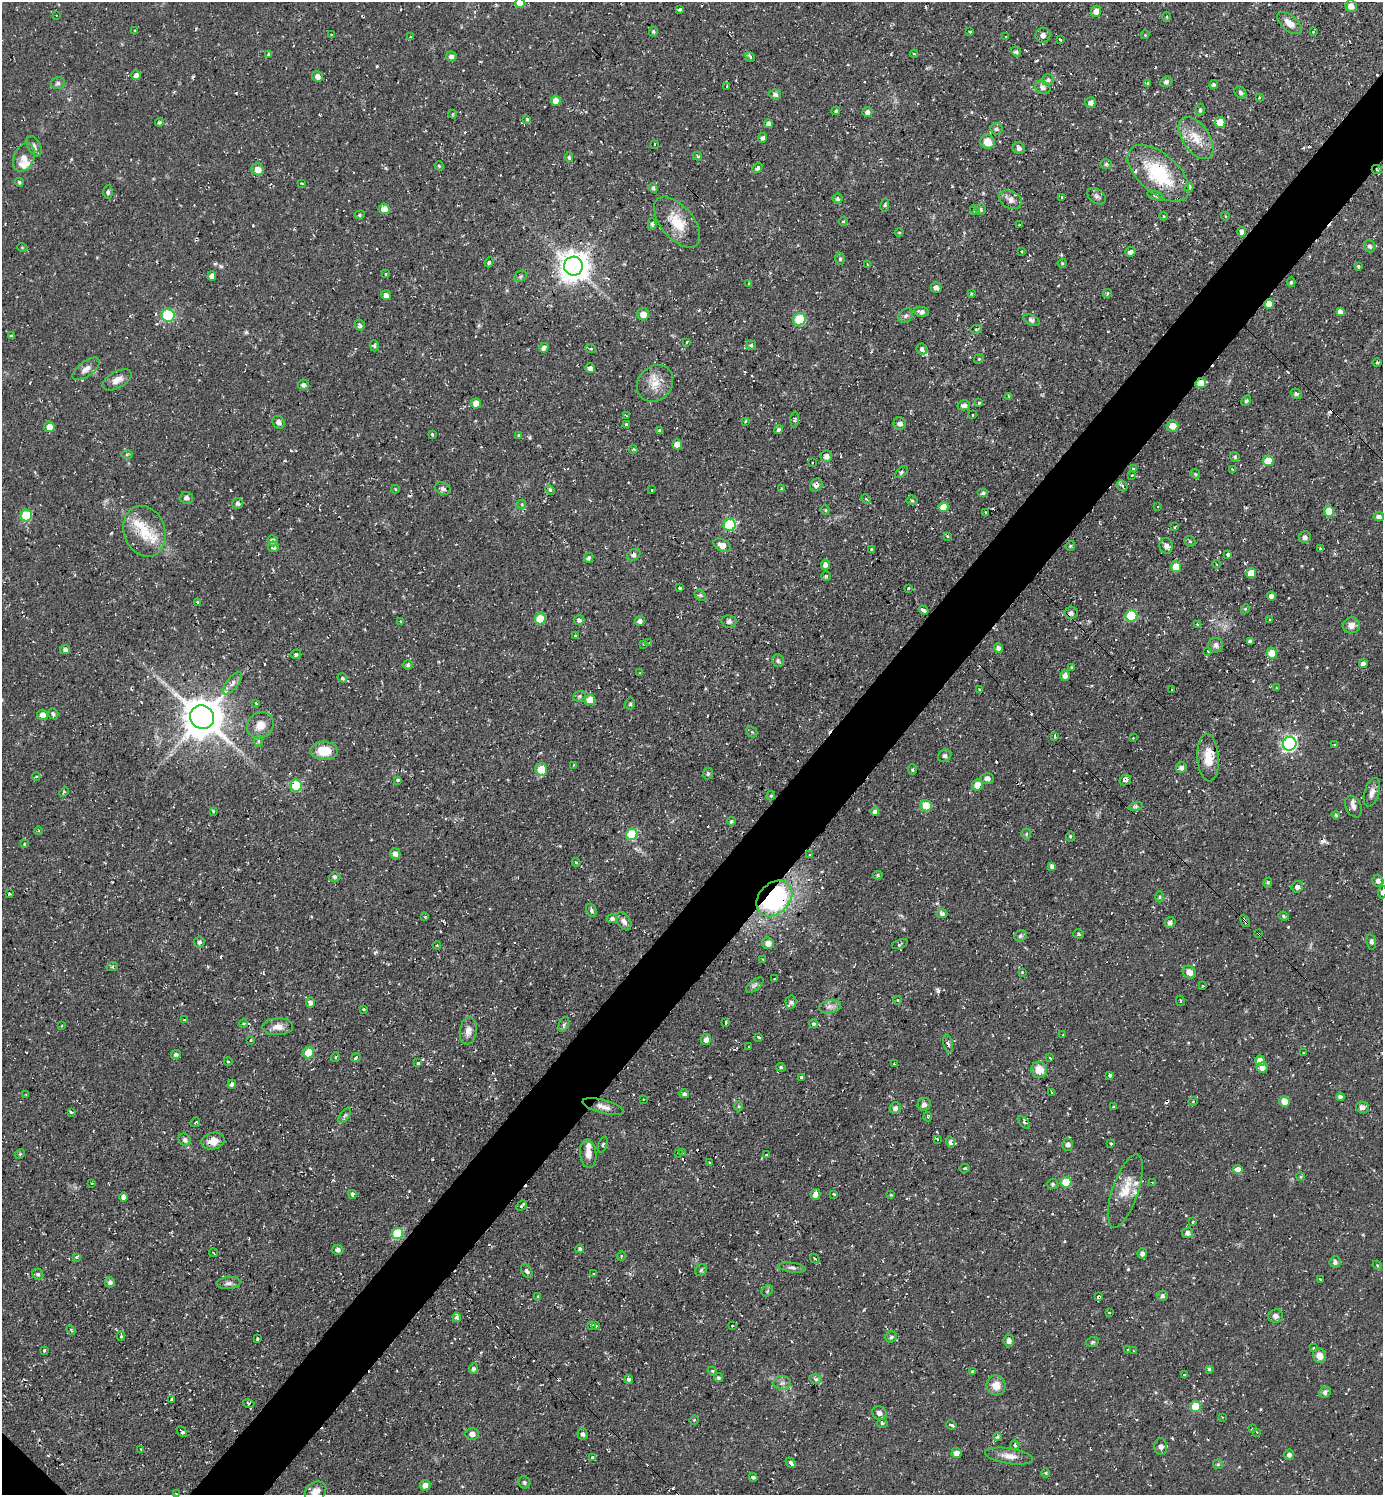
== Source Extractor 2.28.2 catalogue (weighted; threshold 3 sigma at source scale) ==
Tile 10 of 4 x 4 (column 2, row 3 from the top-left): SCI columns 1534-2914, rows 1494-2986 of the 5974 x 5972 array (HDU 1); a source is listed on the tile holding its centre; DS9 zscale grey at full resolution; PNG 1385 x 1497 px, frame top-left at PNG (2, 2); each listed source drawn as its Kron ellipse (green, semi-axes under 4 px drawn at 4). Shown black and unused: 5% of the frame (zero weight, under 2 of 3 exposures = <1% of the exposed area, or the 3 px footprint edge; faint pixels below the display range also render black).
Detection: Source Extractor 2.28.2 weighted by HDU 2 'WHT'; one run over the whole footprint, this tile lists its part. Background 0.0531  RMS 0.0061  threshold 0.0274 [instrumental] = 3 sigma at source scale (4.5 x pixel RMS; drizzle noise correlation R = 1.50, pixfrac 1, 0.05/0.05 arcsec/px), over >= 5 px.
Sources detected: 528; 39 cosmic-ray / hot-pixel residue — neither listed nor drawn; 11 inside a brighter listed object's ellipse — not listed separately; the other 478 listed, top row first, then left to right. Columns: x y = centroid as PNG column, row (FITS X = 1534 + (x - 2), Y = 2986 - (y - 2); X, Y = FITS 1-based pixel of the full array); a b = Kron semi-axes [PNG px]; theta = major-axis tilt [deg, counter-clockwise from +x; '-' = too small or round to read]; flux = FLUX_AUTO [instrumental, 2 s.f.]
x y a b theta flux
520 3 5 5 - 9.5
1351 6 6 5 - 4
680 10 4 3 - 0.83
1096 11 5 5 - 4.3
56 15 2 2 - 0.49
1167 17 5 3 - 0.53
1289 23 15 7 -39 5.5
135 30 3 3 - 1.2
653 32 5 4 - 0.89
970 32 3 3 - 2.1
1313 32 3 3 - 0.65
331 34 3 2 - 0.38
1043 35 7 7 - 3
1145 35 4 4 - 0.58
1006 36 3 2 - 0.71
411 37 3 3 - 1.3
1061 40 3 3 - 1.5
1016 52 5 4 - 1.3
268 54 4 4 - 0.6
914 54 4 4 - 0.72
451 56 5 5 - 2.7
750 57 5 4 - 1.2
136 75 5 4 - 2.8
317 76 5 5 - 2.9
1048 80 6 5 - 1.4
1166 82 6 5 - 1.7
58 83 7 6 - 1.5
1148 83 3 3 - 1.1
1214 85 4 4 - 1.3
727 86 3 2 - 0.44
1043 87 8 6 -30 2.3
1240 92 6 5 - 1.6
775 94 6 5 - 1.6
1259 97 4 3 - 0.77
556 101 5 5 - 5.5
1090 102 5 5 - 2.4
1200 110 6 4 81 1.4
836 111 4 4 - 0.81
868 112 5 5 - 2.2
452 114 4 3 - 0.59
527 119 4 4 - 0.72
159 122 4 3 - 0.85
1220 122 5 5 - 8.5
768 124 4 4 - 2.2
996 129 6 6 - 1.5
763 138 5 4 - 1.7
1196 138 24 13 -56 12
987 142 7 7 - 7.1
655 144 2 2 - 0.83
34 146 11 6 -63 2.2
1019 148 6 5 - 1.9
697 156 4 2 - 0.84
569 157 5 4 - 1.2
24 158 15 10 68 5.4
1106 164 6 4 3 1.3
439 166 4 4 - 0.82
758 168 6 4 53 1.7
258 169 6 5 - 6.7
1377 170 5 3 - 0.76
1158 173 37 19 -41 43
19 182 4 4 - 1
302 183 3 2 - 0.79
1189 187 4 3 - 1.5
653 188 5 4 - 1.4
108 192 6 4 89 1.4
1097 196 10 7 -34 1.9
1156 196 9 4 -19 1.2
1062 197 3 3 - 0.73
837 199 5 5 - 1.3
1010 200 12 8 -27 3.8
885 205 7 3 81 0.89
384 209 5 5 - 5.2
981 209 5 5 - 1.5
975 210 5 4 - 0.98
360 215 5 4 - 0.87
1164 216 4 3 - 0.49
1225 216 4 3 - 0.5
843 221 4 4 - 0.85
677 222 30 16 -50 16
652 224 6 4 -88 1.2
1019 225 3 3 - 1.1
899 232 4 3 - 0.63
1241 232 5 4 - 4.4
1370 246 6 5 - 1.5
22 247 5 3 - 0.54
1021 251 3 3 - 0.77
1130 252 5 4 - 2.2
840 259 6 4 -89 1.2
489 262 5 4 - 0.82
1062 263 4 4 - 0.73
867 264 4 2 - 0.52
573 266 9 9 - 870
1358 266 4 4 - 0.84
386 274 4 3 - 0.59
212 276 5 4 - 3.9
520 276 6 5 - 1.1
1291 282 5 4 - 0.93
749 284 3 3 - 0.93
936 288 5 5 - 2.8
1107 293 4 4 - 0.8
971 294 4 3 - 0.64
386 295 5 4 - 2.9
1269 304 5 4 - 5.9
1340 311 4 4 - 2.7
921 312 7 5 -11 2.4
643 314 6 6 - 5.4
168 315 6 6 - 41
906 316 8 6 46 1.6
799 319 6 6 - 23
1031 320 9 5 -26 1.7
360 325 5 4 - 1.7
976 329 6 3 8 0.73
11 336 3 3 - 0.95
687 342 3 2 - 0.85
751 345 5 4 - 1
374 346 5 4 - 0.89
544 348 5 4 - 2.9
591 349 5 3 - 0.8
922 349 6 5 - 2.5
979 359 5 4 - 0.72
1377 362 5 3 - 0.68
590 368 5 4 - 2.8
86 369 16 7 37 3.7
117 380 16 8 29 4.8
655 383 20 16 46 10
1201 383 5 5 - 9.2
303 385 5 5 - 2
1296 394 6 4 -37 1.2
1009 396 3 3 - 0.96
1246 401 6 4 61 1.1
476 403 5 5 - 5.2
979 403 3 3 - 2.2
964 405 6 5 - 2.3
626 415 3 2 - 0.5
972 415 3 2 - 0.77
795 420 8 3 87 0.9
745 421 3 3 - 1.6
279 422 7 6 - 2.5
626 424 4 3 - 0.68
900 424 6 6 - 2.3
1172 426 6 5 - 6.7
49 427 5 5 - 5.6
779 430 4 4 - 1.8
660 431 4 4 - 1.4
432 434 3 3 - 1.1
519 435 4 3 - 0.78
677 444 5 5 - 6.1
633 449 4 3 - 0.59
127 455 6 4 1 0.87
826 456 6 5 - 3.3
1235 457 5 4 - 1
1268 461 5 5 - 13
812 462 3 2 - 0.7
1133 469 3 3 - 1
1232 469 3 2 - 0.45
902 472 7 3 42 1.1
1195 474 5 4 - 0.86
1132 475 3 2 - 0.47
816 485 7 5 47 2.1
1122 486 6 4 -47 1.2
443 488 8 6 -19 2.3
395 489 4 2 - 0.43
781 489 4 3 - 0.55
550 490 5 3 - 0.96
651 490 3 2 - 0.92
983 493 5 4 - 1.6
186 498 7 6 - 2
866 499 5 3 - 0.73
912 500 5 5 - 1.1
237 503 5 5 - 2.1
522 504 5 4 - 1.2
943 507 5 5 - 9.4
1158 507 3 2 - 0.88
825 510 5 4 - 0.73
1329 511 5 5 - 15
986 513 3 3 - 0.91
26 516 6 5 - 30
1379 517 5 4 - 2.1
730 525 6 6 - 51
1174 527 3 2 - 1.1
144 531 26 20 -69 18
948 536 3 3 - 0.65
1305 537 6 5 - 2.2
273 541 5 5 - 1.7
1190 541 6 5 - 1.1
722 545 9 6 -28 5.5
1070 546 5 4 - 0.86
1166 546 8 6 -79 2.8
273 547 5 5 - 2.3
1321 548 3 3 - 1.2
871 549 4 3 - 0.73
634 555 7 5 32 1.9
1228 555 3 3 - 2.9
589 558 5 4 - 1.4
1217 564 4 4 - 0.78
825 565 5 4 - 2.1
1176 567 5 5 - 10
1251 573 5 5 - 9.1
826 576 4 4 - 0.86
680 588 4 3 - 1.4
908 588 3 3 - 1.2
700 595 6 5 - 1.1
1272 596 4 4 - 3
197 602 3 3 - 1.1
1245 609 4 3 - 0.69
923 610 5 3 - 6
1071 613 7 6 - 1.9
1131 616 6 6 - 31
540 619 5 5 - 20
579 620 5 5 - 1.8
1270 620 3 3 - 1.2
640 621 5 5 - 2.6
400 622 3 2 - 0.63
729 622 8 6 -10 2
1197 625 4 3 - 1.2
1351 625 8 8 - 3.9
575 636 3 3 - 1.2
1250 641 4 4 - 2.1
649 643 3 3 - 0.39
643 644 3 2 - 0.59
1216 645 7 7 - 2.1
998 648 4 4 - 2.6
65 650 5 4 - 1.7
1208 651 3 2 - 1
1272 653 5 5 - 8.5
296 654 5 4 - 1.2
778 661 6 6 - 1.4
1363 663 4 4 - 3
408 665 5 5 - 0.97
1072 667 3 3 - 0.61
640 673 3 3 - 0.51
1065 676 5 5 - 3.3
342 678 5 4 - 0.98
232 683 13 6 52 3.3
1276 688 2 2 - 0.41
980 690 3 2 - 0.59
1171 690 3 3 - 1.2
579 696 6 5 - 1.3
590 700 5 5 - 13
256 703 4 3 - 0.56
630 704 6 4 77 1.1
53 714 6 5 - 1.5
43 715 5 5 - 3.1
202 717 12 11 - 1800
260 725 14 12 42 6.5
752 732 6 4 -45 0.81
1055 737 3 3 - 0.98
1133 738 3 3 - 0.74
258 741 6 4 89 0.81
1290 744 7 6 - 140
1334 744 3 3 - 1.3
324 751 13 9 -2 12
945 756 7 6 - 1.6
1208 758 24 10 -87 10
574 765 3 2 - 0.45
1181 768 5 5 - 2.4
541 769 6 6 - 16
912 770 5 4 - 0.87
708 773 6 5 - 1.3
36 777 4 3 - 0.73
987 778 7 5 -2 2.6
398 780 3 3 - 1.4
1125 780 6 5 - 1.5
977 785 5 5 - 7.5
296 786 6 5 - 30
64 792 5 4 - 0.84
1372 792 15 7 73 3.6
771 796 4 3 - 0.72
926 806 5 5 - 16
1136 807 7 4 9 1.1
1353 807 11 7 -63 2.8
213 811 4 3 - 0.92
875 811 4 4 - 1.8
1336 815 4 3 - 0.71
731 821 4 4 - 0.88
39 831 4 3 - 0.61
632 834 6 5 - 36
1026 834 5 5 - 0.83
1070 836 5 4 - 0.85
24 844 4 3 - 0.64
395 854 6 5 - 2.8
810 855 3 3 - 1.8
576 862 4 3 - 0.76
1052 866 4 4 - 1.9
878 875 5 4 - 1.1
334 877 6 4 -1 1
1378 881 6 5 - 2.1
1268 883 5 4 - 0.87
1297 887 6 5 - 2.3
1382 892 6 4 83 1.5
9 893 4 2 - 0.63
1160 897 5 3 - 0.76
774 898 20 15 45 89
591 910 7 5 -64 1.5
942 913 5 4 - 1.9
1284 916 5 4 - 0.95
425 917 3 3 - 0.71
612 918 5 4 - 1.6
624 921 10 6 -56 3
1245 921 7 3 -62 7.5
1170 922 6 5 - 2
1079 934 5 4 - 1
1259 934 3 2 - 0.72
1020 936 6 5 - 1.2
199 942 5 5 - 1.9
1371 942 8 4 -79 1.4
768 943 6 5 - 4.7
900 944 8 2 24 0.89
437 945 4 3 - 0.48
763 959 3 3 - 0.65
112 967 5 3 - 0.9
1022 972 3 3 - 0.44
1189 972 7 6 - 4.7
774 979 3 3 - 1
755 985 10 5 38 1.8
1203 986 3 2 - 0.46
898 1000 4 3 - 0.47
1180 1001 5 3 - 0.68
310 1002 5 4 - 2.5
791 1002 6 5 - 1.4
830 1007 11 6 13 3
364 1009 3 2 - 0.62
184 1020 3 3 - 1.1
726 1022 4 3 - 1.1
243 1024 4 4 - 0.81
564 1024 7 5 66 1.2
814 1024 5 4 - 1.4
62 1026 3 2 - 0.43
278 1027 15 8 1 5
468 1031 14 8 81 4.5
1063 1035 2 2 - 0.44
759 1037 4 2 - 1
706 1039 5 5 - 2.8
251 1040 3 3 - 0.74
948 1044 9 5 -76 1.8
749 1047 3 2 - 0.46
308 1053 6 5 - 14
1303 1053 3 2 - 0.84
176 1054 5 4 - 1.7
335 1057 5 3 - 0.62
356 1057 5 3 - 1.5
1050 1058 3 2 - 0.5
1260 1061 5 5 - 6.3
228 1062 4 3 - 0.59
418 1063 3 3 - 4.9
894 1064 3 2 - 0.62
781 1067 5 4 - 0.77
1262 1067 5 5 - 4.6
1039 1070 8 7 - 8.4
1110 1075 4 4 - 3.3
801 1078 3 3 - 9.4
232 1084 4 4 - 1.9
1051 1092 3 2 - 0.59
26 1094 3 2 - 0.43
684 1094 5 4 - 1.3
1340 1097 4 4 - 1.8
643 1099 3 2 - 0.6
1193 1101 5 3 - 0.49
1284 1101 5 5 - 7.5
924 1104 7 6 - 2.3
738 1106 5 3 - 0.75
603 1107 21 6 -15 4.3
1113 1107 4 2 - 0.63
1362 1107 6 5 - 2.4
895 1108 6 5 - 2.1
71 1112 3 3 - 1.5
345 1115 9 4 54 1.3
928 1117 4 4 - 0.99
195 1122 5 2 - 0.62
1024 1122 8 3 -44 1
937 1139 4 3 - 0.78
185 1140 7 5 -45 1.6
213 1141 12 8 12 6.4
950 1142 6 4 -74 1.7
1068 1144 6 5 - 1.9
1111 1144 3 3 - 3.3
603 1145 8 4 69 1.1
678 1153 3 2 - 0.97
682 1153 3 3 - 1.2
20 1154 5 4 - 0.79
588 1154 14 8 -83 4.3
766 1155 3 2 - 0.84
709 1162 2 2 - 0.6
964 1168 5 4 - 1
1238 1169 5 4 - 3.9
1301 1177 4 3 - 0.6
1066 1182 5 5 - 17
92 1183 3 2 - 0.67
1152 1183 3 2 - 0.49
1053 1184 5 5 - 1
1125 1191 38 13 71 13
352 1194 4 3 - 3.5
815 1194 5 5 - 3.6
834 1194 3 3 - 1.1
891 1195 4 3 - 0.52
123 1197 4 4 - 2.7
522 1206 6 3 44 1.2
1192 1222 3 3 - 0.77
397 1233 5 5 - 30
1188 1233 5 5 - 2.5
580 1249 4 4 - 1.5
338 1250 5 5 - 2.3
213 1253 4 2 - 0.51
1142 1253 5 4 - 2.2
621 1256 5 3 - 0.65
76 1257 3 3 - 0.97
815 1258 5 3 - 1.6
1335 1262 5 5 - 2.1
1377 1265 5 4 - 0.65
792 1268 13 5 -7 2.1
701 1270 6 5 - 1.3
527 1271 8 5 -60 1.6
38 1274 6 5 - 1.3
594 1274 3 2 - 0.66
1320 1279 3 3 - 0.86
110 1282 5 5 - 1.7
229 1283 12 6 5 2.3
767 1291 6 4 47 0.95
538 1296 4 3 - 0.84
1162 1296 5 5 - 1.5
1099 1297 3 3 - 12
1109 1312 3 2 - 0.55
1275 1316 7 6 - 2.6
457 1317 5 4 - 1.7
592 1325 4 3 - 1.1
596 1326 3 3 - 0.83
732 1326 3 2 - 0.73
71 1330 4 3 - 0.77
121 1336 4 4 - 1.1
891 1337 5 5 - 1.1
257 1339 4 3 - 1.3
1009 1341 6 5 - 2.8
1092 1342 6 5 - 1
1313 1348 3 3 - 0.54
44 1350 3 3 - 1.3
1127 1350 4 3 - 1.2
1134 1351 3 2 - 0.49
1319 1356 7 6 - 4.2
473 1369 5 5 - 1.8
1209 1369 3 3 - 0.99
712 1371 4 4 - 0.76
972 1371 4 3 - 1.4
1184 1375 3 3 - 1.1
719 1378 4 4 - 1.3
629 1379 4 4 - 1.3
816 1379 6 5 - 1.5
782 1383 8 7 - 2.3
996 1385 10 9 - 6.3
1325 1392 6 5 - 2
172 1399 4 3 - 2
249 1403 6 3 -20 0.79
1195 1406 5 5 - 20
879 1413 7 6 - 2.8
1222 1417 3 2 - 0.43
694 1420 5 3 - 0.59
882 1423 6 3 0 1.1
951 1425 5 3 - 2.8
1252 1429 3 3 - 2.1
182 1432 6 3 -47 2
1257 1432 3 2 - 0.61
472 1434 7 5 -2 2.9
583 1434 6 5 - 1.7
997 1437 4 3 - 1.4
1015 1445 5 4 - 1.4
1161 1447 8 6 -82 2.2
141 1449 3 2 - 0.61
957 1453 5 5 - 4.4
1289 1455 5 5 - 1.8
1009 1456 24 7 -9 6
593 1458 4 3 - 3.9
791 1463 6 3 -48 5
1218 1464 5 5 - 0.91
1046 1473 4 3 - 0.64
753 1477 4 3 - 2.8
524 1482 6 6 - 1.3
425 1485 5 5 - 4.1
315 1492 12 9 37 5.9
176 1494 3 3 - 0.84
Overlapping masked pixels (flux is a lower limit): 9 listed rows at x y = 1377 170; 1158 173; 1189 187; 677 222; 1201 383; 774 898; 1245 921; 1259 934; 1099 1297
Isophote crosses this tile's border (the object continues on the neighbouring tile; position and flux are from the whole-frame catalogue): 4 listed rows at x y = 520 3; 1382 892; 315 1492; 176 1494
Unlisted compact peaks at least as high as the median listed source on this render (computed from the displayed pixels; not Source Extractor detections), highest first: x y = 938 991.